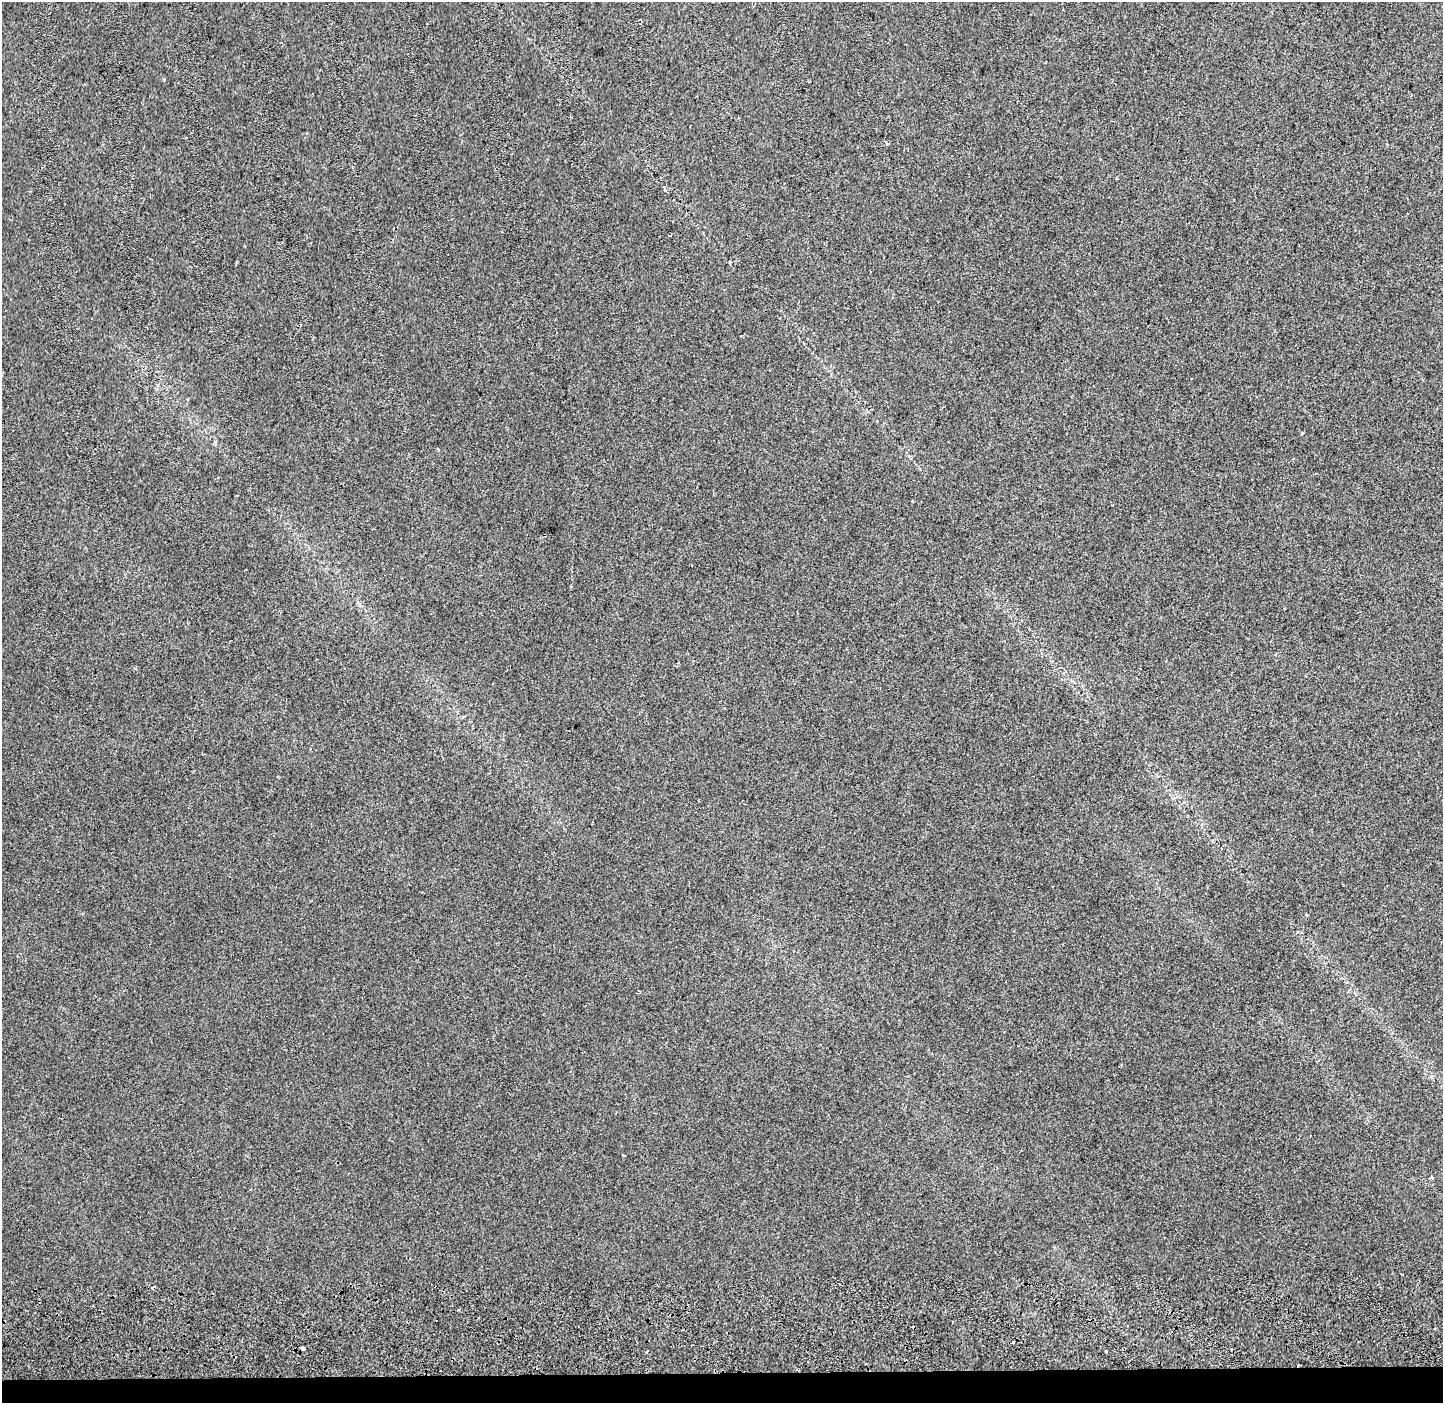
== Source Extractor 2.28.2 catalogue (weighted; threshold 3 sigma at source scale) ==
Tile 8 of 3 x 3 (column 2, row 3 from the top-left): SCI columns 1476-2916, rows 286-1686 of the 4400 x 4773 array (HDU 1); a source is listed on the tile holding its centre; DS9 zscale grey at full resolution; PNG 1445 x 1405 px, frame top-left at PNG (2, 2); no overlay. Shown black and unused: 2% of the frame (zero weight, under 2 of 3 exposures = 6% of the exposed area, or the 3 px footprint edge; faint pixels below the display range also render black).
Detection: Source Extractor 2.28.2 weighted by HDU 2 'WHT'; one run over the whole footprint, this tile lists its part. Background 0.0299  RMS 0.007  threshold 0.0315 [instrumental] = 3 sigma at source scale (4.5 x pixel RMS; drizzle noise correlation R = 1.50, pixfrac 1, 0.0396/0.0396 arcsec/px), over >= 5 px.
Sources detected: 14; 6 cosmic-ray / hot-pixel residue — not listed; the other 8 listed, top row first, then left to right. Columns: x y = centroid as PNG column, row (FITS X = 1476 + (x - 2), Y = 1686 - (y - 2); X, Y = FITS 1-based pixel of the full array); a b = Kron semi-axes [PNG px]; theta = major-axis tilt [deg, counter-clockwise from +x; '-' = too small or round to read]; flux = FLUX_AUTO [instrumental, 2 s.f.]
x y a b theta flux
886 143 4 3 - 1.5
1302 433 3 3 - 1.5
912 501 3 2 - 0.7
1307 915 3 3 - 2.3
623 1155 3 2 - 0.62
1013 1342 3 3 - 1.1
303 1348 4 3 - 4.1
1106 1351 3 3 - 1.7